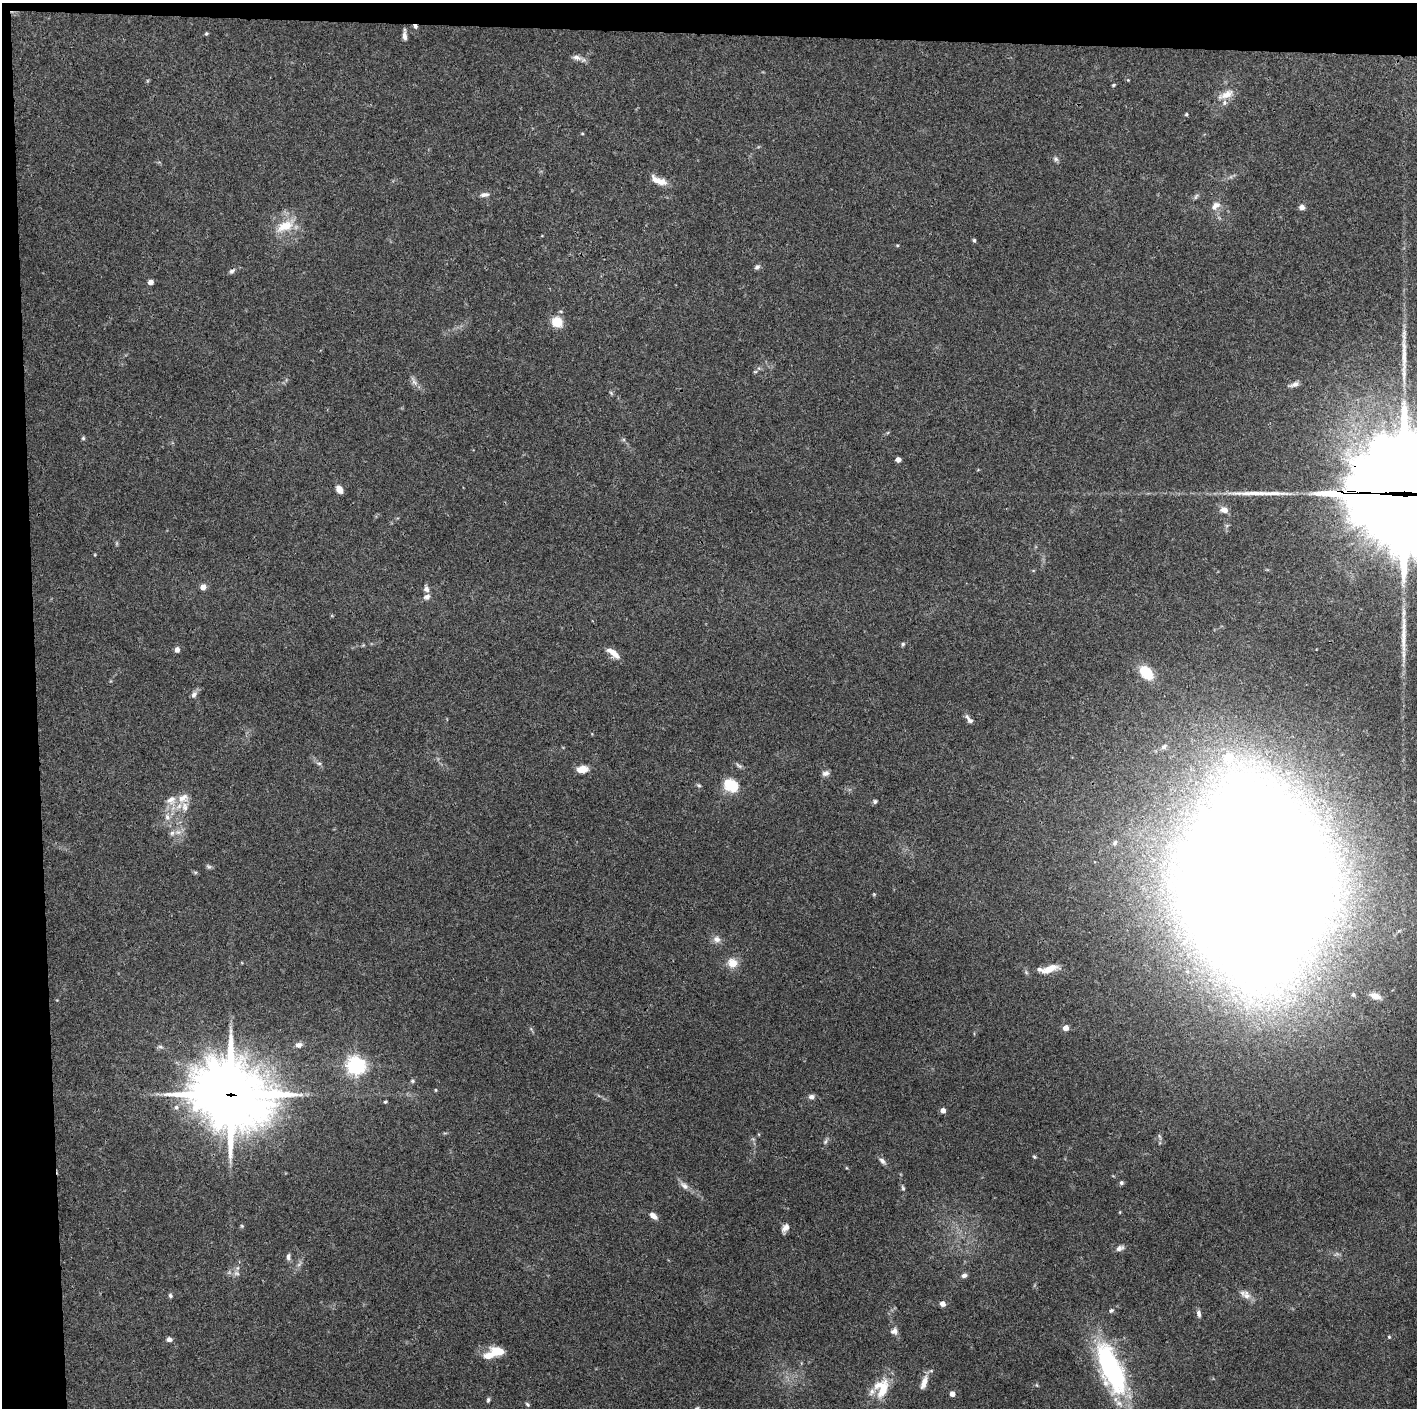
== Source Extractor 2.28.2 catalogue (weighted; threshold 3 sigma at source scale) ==
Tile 1 of 3 x 3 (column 1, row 1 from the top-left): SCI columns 1-1415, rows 2813-4218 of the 4244 x 4223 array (HDU 1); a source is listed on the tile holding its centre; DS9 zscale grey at full resolution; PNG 1419 x 1410 px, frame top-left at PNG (2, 3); no overlay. Shown black and unused: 5% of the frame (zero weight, under 3 of 4 exposures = <1% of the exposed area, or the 3 px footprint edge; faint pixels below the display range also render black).
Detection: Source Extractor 2.28.2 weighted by HDU 2 'WHT'; one run over the whole footprint, this tile lists its part. Background 0.0731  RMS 0.0055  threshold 0.0249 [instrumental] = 3 sigma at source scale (4.5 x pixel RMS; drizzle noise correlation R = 1.50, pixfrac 1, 0.05/0.05 arcsec/px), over >= 5 px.
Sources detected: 104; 3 long thin detections or spike segments (spike, bleed or trail) — not listed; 8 inside a brighter listed object's ellipse — not listed separately; the other 93 listed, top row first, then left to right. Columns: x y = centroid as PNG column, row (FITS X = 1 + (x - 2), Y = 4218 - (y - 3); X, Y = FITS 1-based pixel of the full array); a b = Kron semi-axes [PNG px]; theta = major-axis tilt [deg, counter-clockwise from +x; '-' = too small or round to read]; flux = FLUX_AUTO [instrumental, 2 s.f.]
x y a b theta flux
415 26 6 5 - 1.2
206 33 5 4 - 0.69
405 35 12 4 -88 2.3
577 57 12 7 -12 2.6
1113 85 5 4 - 0.57
1226 95 21 8 22 5.7
1186 114 4 4 - 0.63
1056 159 7 5 -46 1.2
661 182 15 9 -9 5
484 194 12 6 4 2.4
1216 206 13 8 37 3.7
1302 207 7 6 - 2.1
285 226 24 13 23 12
974 240 5 5 - 0.71
897 245 5 3 - 0.52
757 267 8 5 28 1.3
232 271 8 5 29 1.3
150 282 4 4 - 3.6
557 322 10 9 - 10
414 382 8 4 -37 1.7
1295 384 10 6 21 2.4
611 393 6 4 -47 0.71
83 438 5 4 - 0.72
898 460 4 4 - 3.5
339 489 8 6 -56 4.1
1403 493 42 37 -68 13000
1224 510 9 7 -8 3.4
203 587 5 5 - 3.8
426 589 9 7 -66 2.1
427 597 9 6 27 2.1
903 644 5 5 - 0.85
177 650 5 5 - 2.6
613 653 17 6 -37 5.6
1146 672 16 11 -47 14
194 695 10 7 60 2
969 720 13 5 -48 2
1164 747 8 6 36 1.6
1229 758 21 18 89 19
319 763 6 4 0 0.87
582 769 11 7 7 6.4
825 773 9 6 18 1.9
699 785 6 4 -2 0.74
731 785 15 10 -32 16
183 798 17 11 24 6.5
875 802 5 5 - 1.1
167 817 9 6 -89 2.3
172 833 7 6 - 1.6
209 867 7 5 -17 1
1255 882 98 70 -88 5200
874 894 5 4 - 0.52
717 939 9 9 - 2.8
732 963 12 11 - 6.2
1049 969 22 8 20 7
1353 995 5 5 - 1.1
1375 996 14 7 -17 4.2
1066 1028 6 5 - 3.2
299 1045 8 6 4 2.4
356 1066 6 6 - 250
412 1081 6 4 -22 0.79
435 1090 5 3 - 0.46
231 1094 31 26 -24 2400
811 1097 8 6 -6 1.9
385 1102 4 3 - 0.81
176 1107 7 6 - 1.5
943 1110 4 4 - 3.1
825 1142 8 4 71 1.1
1034 1157 5 4 - 0.63
882 1161 10 6 -47 1.9
1121 1183 6 5 - 0.99
684 1186 12 7 -49 2.8
903 1188 7 4 -68 0.94
653 1216 9 5 -39 3.3
242 1226 5 4 - 0.6
785 1227 11 7 49 2.7
1120 1248 10 6 25 2
288 1257 10 5 86 1.4
236 1273 9 5 -7 1.8
964 1275 7 5 34 1.8
170 1295 6 5 - 1
1246 1295 13 10 -59 3.6
943 1304 4 4 - 3.8
1111 1310 6 4 46 0.95
1199 1313 9 5 -71 1.7
894 1331 9 8 - 2.4
1389 1337 4 4 - 0.65
169 1339 7 6 - 1.7
498 1351 18 10 -3 9.6
1111 1368 59 21 -67 89
924 1382 17 7 70 4.8
883 1389 27 10 67 12
952 1394 4 4 - 4.1
488 1400 6 4 80 0.9
528 1404 6 4 -43 0.86
Overlapping masked pixels (flux is a lower limit): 3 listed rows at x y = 415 26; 1403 493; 231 1094
Isophote crosses this tile's border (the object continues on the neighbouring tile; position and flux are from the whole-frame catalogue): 1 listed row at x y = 1403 493